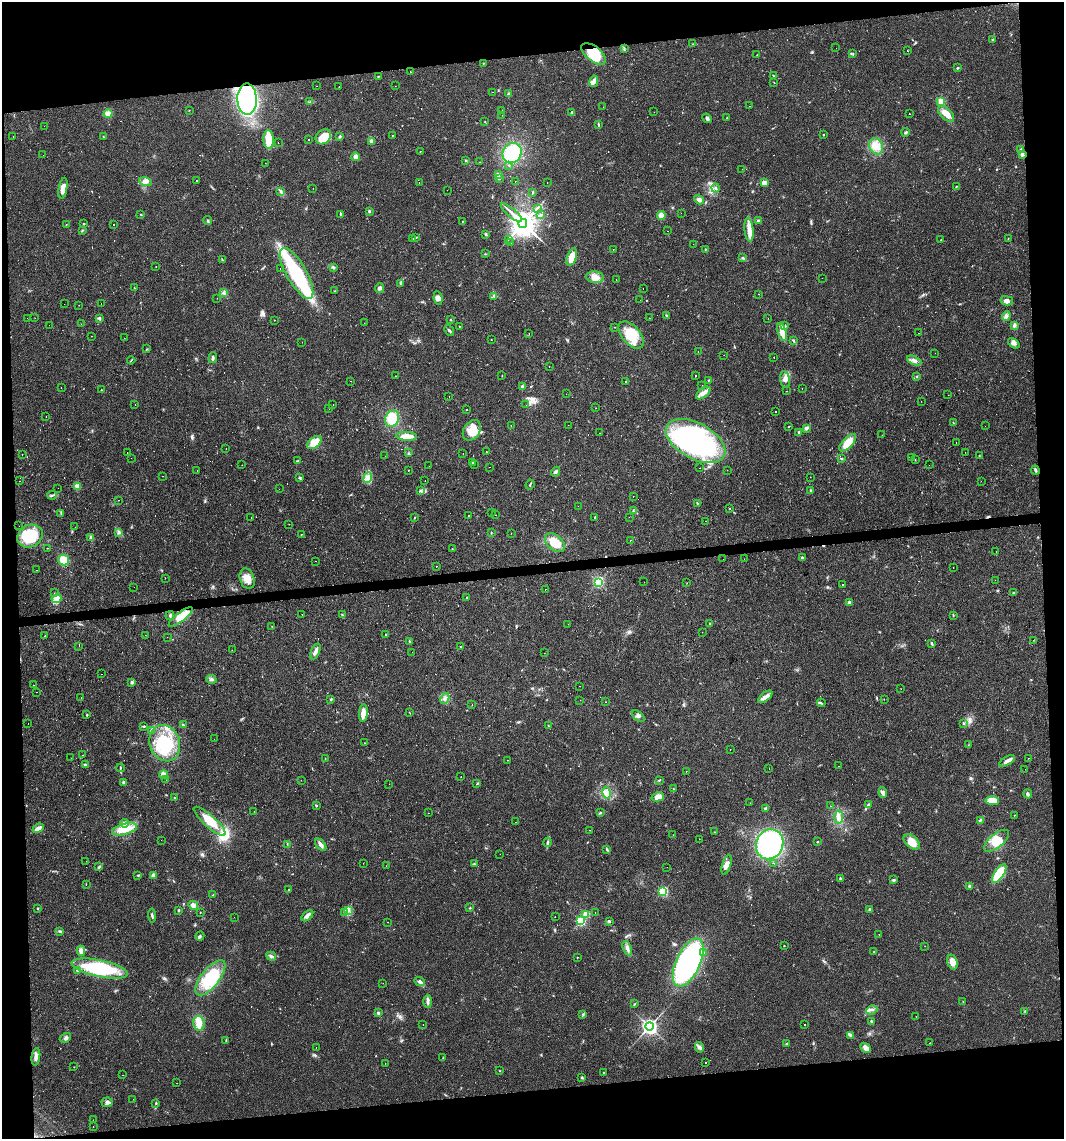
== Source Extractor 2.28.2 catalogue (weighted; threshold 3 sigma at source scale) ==
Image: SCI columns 47-4294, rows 1-4548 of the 4298 x 4548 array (HDU 1 of 3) = the unmasked area's bounding box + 8 px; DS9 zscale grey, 4 x 4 block average (1 PNG px = mean of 4 x 4 image px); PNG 1066 x 1141 px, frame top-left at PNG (2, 2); each listed source drawn as its Kron ellipse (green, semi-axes under 4 px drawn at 4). Shown black and unused: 13% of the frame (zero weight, under 2 of 3 exposures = <1% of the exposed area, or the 3 px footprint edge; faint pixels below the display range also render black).
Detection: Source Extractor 2.28.2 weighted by HDU 2 'WHT'. Background 0.0253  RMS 0.0033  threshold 0.0147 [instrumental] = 3 sigma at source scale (4.5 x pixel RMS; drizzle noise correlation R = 1.50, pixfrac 1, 0.0396/0.0396 arcsec/px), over >= 5 px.
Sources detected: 701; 6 too faint to see at this stretch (4 x 4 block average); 2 inside a brighter object's white glare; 108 cosmic-ray / hot-pixel residue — neither listed nor drawn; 6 coinciding with a brighter row at this scale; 22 inside a brighter listed object's ellipse — not listed separately; of the other 557, all 500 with FLUX_AUTO >= 0.439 (the completeness limit of this list) listed and drawn (57 fainter detections not listed), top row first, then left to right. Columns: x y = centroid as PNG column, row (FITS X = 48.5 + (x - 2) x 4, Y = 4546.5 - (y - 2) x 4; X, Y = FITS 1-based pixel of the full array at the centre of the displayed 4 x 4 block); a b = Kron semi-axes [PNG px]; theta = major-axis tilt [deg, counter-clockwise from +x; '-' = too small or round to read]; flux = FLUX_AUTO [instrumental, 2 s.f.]
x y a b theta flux
992 39 3 2 - 1.4
693 44 2 2 - 0.84
624 48 2 2 - 0.78
836 48 2 2 - 1.3
907 51 2 2 - 1.3
594 54 14 7 -38 50
853 54 3 2 - 1.1
757 55 2 2 - 0.51
483 63 2 2 - 2.1
957 68 3 2 - 1.8
410 72 2 2 - 1.8
773 75 2 2 - 0.87
378 76 2 2 - 0.69
594 81 6 4 78 8.4
774 82 2 2 - 0.72
316 86 2 2 - 1.8
395 86 2 2 - 0.44
339 87 2 2 - 4
493 92 2 2 - 1
509 94 2 2 - 13
247 99 15 9 -88 300
941 101 2 2 - 40
310 102 3 2 - 1.9
749 106 2 2 - 0.46
603 107 2 2 - 2.2
189 110 2 2 - 0.45
502 111 2 2 - 2.3
572 112 3 2 - 2.1
654 112 2 2 - 3
108 114 4 3 - 12
909 114 2 2 - 1
946 114 10 5 -47 20
502 115 2 2 - 2.1
707 118 5 3 - 4.2
727 118 2 2 - 4.9
485 122 2 2 - 1.6
598 124 3 2 - 1.4
44 126 2 2 - 0.51
906 132 4 2 - 2.9
823 134 2 2 - 1.7
392 135 2 2 - 5
340 136 3 3 - 2.7
13 137 2 2 - 3
103 137 2 2 - 0.74
323 137 8 6 40 45
269 139 9 5 -87 35
308 140 2 2 - 12
372 141 4 3 - 7.6
278 143 2 2 - 0.48
876 146 8 6 -67 19
1021 150 3 3 - 2.5
420 151 2 2 - 5.8
512 153 11 9 56 94
1022 154 4 3 - 3.9
43 155 2 2 - 0.66
356 157 4 3 - 7.8
466 160 3 2 - 1.7
480 162 2 2 - 0.6
265 163 2 2 - 1.4
509 165 2 2 - 2.5
742 169 2 2 - 2.4
499 175 4 2 - 2.7
499 179 2 2 - 1.2
196 181 2 2 - 0.93
515 181 2 2 - 2.4
145 182 6 3 -15 6.5
547 182 2 2 - 0.87
419 183 2 2 - 1.7
764 183 2 2 - 22
956 187 2 2 - 1.1
63 188 10 4 80 16
313 188 2 2 - 0.82
715 188 4 2 - 2.8
447 190 2 2 - 0.99
281 191 4 2 - 2.4
532 192 2 2 - 0.73
699 200 5 3 - 7.3
537 208 3 2 - 1.6
369 211 3 2 - 3.1
511 213 13 2 -40 8
681 213 2 2 - 0.8
341 214 3 2 - 1.9
141 215 2 2 - 1.3
541 215 3 2 - 2
661 215 4 4 - 14
208 221 4 2 - 2.4
758 221 3 2 - 3.2
462 222 2 2 - 1.7
523 223 4 4 - 3000
84 224 2 2 - 2.8
114 224 2 2 - 2.5
66 225 2 2 - 0.81
749 230 12 4 -84 16
82 231 3 2 - 1.6
667 231 2 2 - 1.3
486 234 2 2 - 0.98
416 237 3 2 - 1.3
413 238 3 2 - 1.1
1008 238 2 2 - 0.63
508 239 3 2 - 1.3
941 240 2 2 - 8.8
511 242 2 2 - 0.82
693 244 2 2 - 2.8
613 249 2 2 - 1.1
706 249 2 2 - 1.4
485 254 2 2 - 0.79
572 257 9 4 71 29
743 258 3 2 - 2
222 259 3 2 - 1.5
156 267 2 2 - 4.7
333 267 3 3 - 3.3
280 269 2 2 - 2.2
296 273 29 10 -60 230
595 277 9 6 -6 16
822 278 2 2 - 0.49
616 280 2 2 - 0.47
400 283 4 2 - 2.1
134 288 2 2 - 1.9
380 288 4 4 - 5.9
643 289 2 2 - 4.4
335 291 3 2 - 0.9
224 293 2 2 - 1.6
759 294 2 2 - 4.5
494 296 4 3 - 3.2
217 298 2 2 - 0.57
438 298 7 4 -83 7.7
640 300 2 2 - 1.7
1007 301 6 4 -12 7.5
101 303 2 2 - 4.8
64 304 2 2 - 2.8
79 305 2 2 - 0.59
667 316 3 2 - 2.8
1006 316 5 3 - 5.8
27 318 2 2 - 1.6
35 318 2 2 - 4
99 318 4 2 - 2.6
649 318 2 2 - 0.52
768 318 2 2 - 3.1
274 320 2 2 - 0.78
450 320 2 2 - 0.79
364 323 2 2 - 1.4
81 324 2 2 - 0.54
49 325 2 2 - 0.54
1014 325 4 3 - 3.6
459 326 2 2 - 1.2
785 326 4 2 - 2.3
614 327 2 2 - 0.98
449 330 6 2 -46 2.9
782 332 9 3 -73 34
529 333 2 2 - 0.77
919 333 2 2 - 1.3
631 335 16 9 -49 48
92 336 2 2 - 0.58
124 338 2 2 - 2
491 339 2 2 - 0.68
793 340 4 2 - 1.9
302 342 2 2 - 1.2
1014 343 6 4 -41 5.7
147 349 2 2 - 0.65
698 351 2 2 - 11
935 353 2 2 - 0.66
724 355 2 2 - 1.3
774 357 2 2 - 2.1
213 358 5 2 - 5.2
131 360 4 2 - 1.2
914 361 7 4 -25 8.5
549 367 2 2 - 0.66
502 375 2 2 - 0.71
395 376 2 2 - 1.3
695 376 2 2 - 1.4
917 376 3 2 - 1.4
709 380 2 2 - 1.4
785 380 8 4 -80 10
351 381 2 2 - 1.5
626 381 2 2 - 1.4
702 385 2 2 - 0.87
61 387 2 2 - 2.1
522 387 3 2 - 2.4
802 388 2 2 - 1.5
101 390 2 2 - 1
786 391 2 2 - 1.4
703 393 8 4 38 12
566 394 2 2 - 0.6
948 395 2 2 - 0.5
449 396 2 2 - 3.5
921 401 2 2 - 1.7
333 404 2 2 - 1.1
135 405 2 2 - 0.98
526 405 2 2 - 0.84
596 408 2 2 - 0.95
329 409 2 2 - 2.3
467 410 2 2 - 2
775 411 2 2 - 8.6
46 416 2 2 - 2.4
392 419 8 6 63 56
953 422 2 2 - 0.91
568 425 2 2 - 2
511 426 2 2 - 4
985 426 2 2 - 1.4
789 427 2 2 - 0.55
806 428 2 2 - 1.7
472 430 11 8 55 31
799 432 2 2 - 4.5
600 433 2 2 - 0.73
882 435 2 2 - 0.66
406 436 10 4 -4 18
696 441 32 18 -29 330
314 443 8 5 40 37
848 443 11 5 46 36
956 443 2 2 - 2.3
226 448 2 2 - 2.5
486 452 2 2 - 10
965 452 2 2 - 1.1
127 453 2 2 - 1.6
408 453 2 2 - 0.88
463 453 2 2 - 1.3
22 455 2 2 - 0.77
385 456 2 2 - 1.3
979 456 3 2 - 1.3
911 457 2 2 - 0.52
131 458 2 2 - 1.6
841 459 3 2 - 1.4
915 460 2 2 - 0.82
298 461 3 2 - 1.8
473 463 2 2 - 5.5
474 464 2 2 - 1.3
242 465 2 2 - 1.2
929 465 2 2 - 1.6
429 466 2 2 - 0.99
490 467 2 2 - 2.2
699 468 2 2 - 2.7
408 470 2 2 - 0.96
727 470 2 2 - 0.6
1035 470 4 2 - 3
197 471 2 2 - 4
556 472 5 3 - 4.4
163 476 2 2 - 0.49
810 477 2 2 - 0.48
300 478 2 2 - 1.6
368 478 5 3 - 5.5
20 481 2 2 - 1.2
425 481 2 2 - 2.2
981 481 2 2 - 0.88
530 484 5 2 - 2.1
78 486 4 3 - 11
58 488 2 2 - 0.71
279 489 2 2 - 1.3
421 491 2 2 - 1.6
811 491 3 2 - 1.8
52 495 5 2 - 3
633 496 2 2 - 0.61
118 500 2 2 - 0.5
697 503 2 2 - 1.1
578 506 2 2 - 0.52
730 508 2 2 - 2.8
633 511 2 2 - 0.69
61 513 3 2 - 1.2
491 513 2 2 - 0.57
468 515 2 2 - 4.8
495 515 2 2 - 1.2
251 517 2 2 - 1.7
595 517 2 2 - 2.3
629 517 2 2 - 0.84
414 518 3 2 - 0.9
706 521 2 2 - 1.2
289 524 2 2 - 1.1
19 526 2 2 - 0.56
75 527 2 2 - 2.5
119 532 4 2 - 2.6
491 533 3 2 - 1.1
511 533 2 2 - 1.6
301 534 2 2 - 2.7
30 536 13 10 29 72
91 537 2 2 - 25
630 540 2 2 - 2.5
555 543 11 7 -43 34
47 548 2 2 - 0.58
452 549 2 2 - 1.2
996 552 2 2 - 0.67
802 557 3 3 - 2
723 559 2 2 - 1.1
744 559 2 2 - 1.9
64 560 5 5 - 31
316 561 2 2 - 0.58
436 566 2 2 - 1.8
953 567 2 2 - 1.5
36 570 2 2 - 0.68
165 578 2 2 - 3.7
247 579 10 7 -70 20
995 580 2 2 - 0.44
598 582 3 2 - 180
644 582 2 2 - 1.3
687 583 2 2 - 0.56
843 585 2 2 - 1.8
134 587 2 2 - 0.68
545 589 2 2 - 1.8
54 593 2 2 - 0.47
1014 593 3 2 - 1.6
466 598 2 2 - 1.2
56 599 5 4 - 26
849 602 3 3 - 3.7
302 614 2 2 - 0.84
343 615 2 2 - 1.4
953 615 2 2 - 1.1
170 616 4 2 - 3.4
181 617 15 4 37 54
568 624 2 2 - 1.2
710 624 3 2 - 1.6
272 626 2 2 - 0.66
702 632 2 2 - 0.66
145 635 2 2 - 0.53
386 635 3 2 - 1.1
45 636 2 2 - 4.3
167 637 2 2 - 2.2
1033 640 2 2 - 0.54
409 641 3 2 - 1.1
931 643 3 2 - 2.3
79 646 2 2 - 2.4
460 647 2 2 - 2.6
232 650 2 2 - 0.5
315 651 8 3 66 9.7
412 652 2 2 - 1.2
544 653 2 2 - 4.1
102 674 2 2 - 3.1
211 679 5 4 - 5
132 682 3 3 - 3.2
33 685 2 2 - 1.6
580 686 2 2 - 0.46
901 689 2 2 - 2.7
37 692 2 2 - 0.72
81 697 2 2 - 1.6
765 697 8 3 39 8.1
445 698 5 3 - 5.2
331 699 3 2 - 1.9
884 699 2 2 - 0.44
580 700 2 2 - 2.8
606 702 2 2 - 0.53
821 703 4 2 - 2.6
472 704 2 2 - 1.2
409 712 2 2 - 0.64
363 713 8 4 84 16
87 715 3 2 - 1.6
638 716 7 3 -39 4.3
28 723 2 2 - 0.72
963 723 3 2 - 1.9
183 725 3 2 - 2.1
144 726 3 2 - 1.5
548 726 3 2 - 0.92
151 730 3 2 - 2.5
214 739 2 2 - 0.68
165 743 18 15 -69 99
364 743 2 2 - 0.88
968 745 2 2 - 0.96
730 750 2 2 - 0.48
82 755 2 2 - 1.8
71 758 2 2 - 0.92
1028 758 2 2 - 0.57
325 759 2 2 - 0.55
507 760 2 2 - 0.94
1007 761 9 3 32 9.5
85 765 4 3 - 3.5
838 766 2 2 - 0.97
120 768 4 2 - 1.6
769 768 2 2 - 1.4
1025 769 2 2 - 13
686 771 2 2 - 3.6
164 775 4 3 - 14
461 777 2 2 - 13
166 780 2 2 - 2.7
301 780 2 2 - 0.64
659 780 3 2 - 1.4
124 782 3 2 - 3.8
389 784 2 2 - 1
477 784 3 2 - 1.4
673 788 2 2 - 0.64
607 793 6 3 -77 7.5
883 793 5 3 - 8
1028 794 5 3 - 4.3
658 797 6 3 13 17
175 798 3 2 - 1.5
992 801 7 4 -3 29
750 803 2 2 - 0.9
316 805 3 2 - 2
868 805 3 3 - 2.8
830 806 2 2 - 0.71
766 808 3 3 - 5.1
254 811 2 2 - 0.71
428 813 2 2 - 1.4
600 813 3 2 - 1.5
1014 815 2 2 - 2.5
839 817 6 4 86 8.3
980 820 4 2 - 2.6
210 821 21 6 -42 45
515 822 2 2 - 0.56
124 823 4 3 - 8.6
38 828 6 3 24 11
124 829 13 5 16 44
590 830 2 2 - 1.5
715 832 2 2 - 0.52
673 835 2 2 - 1.5
699 839 2 2 - 2.6
161 840 2 2 - 0.49
996 841 15 7 39 29
547 842 4 2 - 2.8
817 842 2 2 - 1.3
912 842 9 5 -42 33
287 844 2 2 - 0.63
770 844 15 13 67 310
321 845 7 3 -51 7.4
607 849 2 2 - 1.3
500 854 2 2 - 0.56
86 861 2 2 - 1.3
363 863 2 2 - 0.94
773 863 2 2 - 1.9
474 864 3 2 - 1.4
726 865 10 4 74 12
386 866 2 2 - 1.8
99 867 4 2 - 2.8
667 867 2 2 - 1.3
999 874 11 4 56 92
138 875 3 2 - 2.1
153 875 2 2 - 16
840 879 3 2 - 1.5
894 880 3 3 - 2.3
86 885 2 2 - 3.8
969 886 2 2 - 3.7
288 889 2 2 - 3.9
663 891 3 3 - 83
213 895 2 2 - 0.88
193 905 5 4 - 8.8
470 908 2 2 - 0.9
38 909 2 2 - 0.93
870 909 3 3 - 4.1
179 910 3 2 - 2
348 911 2 2 - 1.2
200 912 2 2 - 0.72
344 912 2 2 - 1.3
595 913 2 2 - 1.3
586 914 2 2 - 30
152 915 7 2 -84 3.2
307 916 7 3 42 9.2
234 917 2 2 - 0.76
555 917 2 2 - 0.99
581 921 3 2 - 74
610 921 3 2 - 2.1
388 922 2 2 - 0.87
60 931 3 2 - 2.4
879 934 2 2 - 0.76
200 936 5 3 - 3.3
784 946 2 2 - 1
925 946 2 2 - 0.52
627 948 7 4 -70 7.7
81 951 5 4 - 7.8
703 952 2 2 - 2
874 952 2 2 - 1
271 956 5 3 - 4.6
577 957 2 2 - 0.66
952 962 7 5 -73 19
688 963 26 12 65 440
100 969 28 8 -12 160
77 970 3 2 - 2.8
210 978 21 9 52 85
420 981 6 3 -24 5.2
383 983 2 2 - 0.45
428 1001 6 3 -88 5.4
963 1001 2 2 - 0.78
635 1004 2 2 - 1.2
872 1010 6 2 24 4.5
1025 1011 2 2 - 0.77
378 1013 2 2 - 4.7
583 1015 2 2 - 1.1
916 1017 2 2 - 1.8
871 1021 2 2 - 4.2
199 1023 7 6 - 14
423 1024 2 2 - 1.1
805 1024 2 2 - 1.4
649 1026 4 4 - 320
851 1035 3 3 - 2.7
65 1038 6 3 32 4.4
226 1040 2 2 - 0.96
930 1043 2 2 - 1.5
787 1044 3 2 - 2.5
316 1047 2 2 - 0.45
699 1047 5 4 - 5.4
866 1048 6 4 -42 11
36 1057 9 3 82 9.3
443 1058 3 2 - 1.1
385 1063 2 2 - 1.6
705 1063 2 2 - 400
74 1067 2 2 - 0.61
500 1071 2 2 - 0.85
603 1073 2 2 - 3
123 1075 2 2 - 0.57
582 1077 3 2 - 2.2
177 1083 2 2 - 0.82
133 1099 2 2 - 1.6
107 1102 5 4 - 7.9
156 1103 2 2 - 1.6
93 1120 2 2 - 1
93 1127 2 2 - 1
Overlapping masked pixels (flux is a lower limit): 2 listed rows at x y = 594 54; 181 617
Diffuse or blended objects may show on this block-average render without a row.